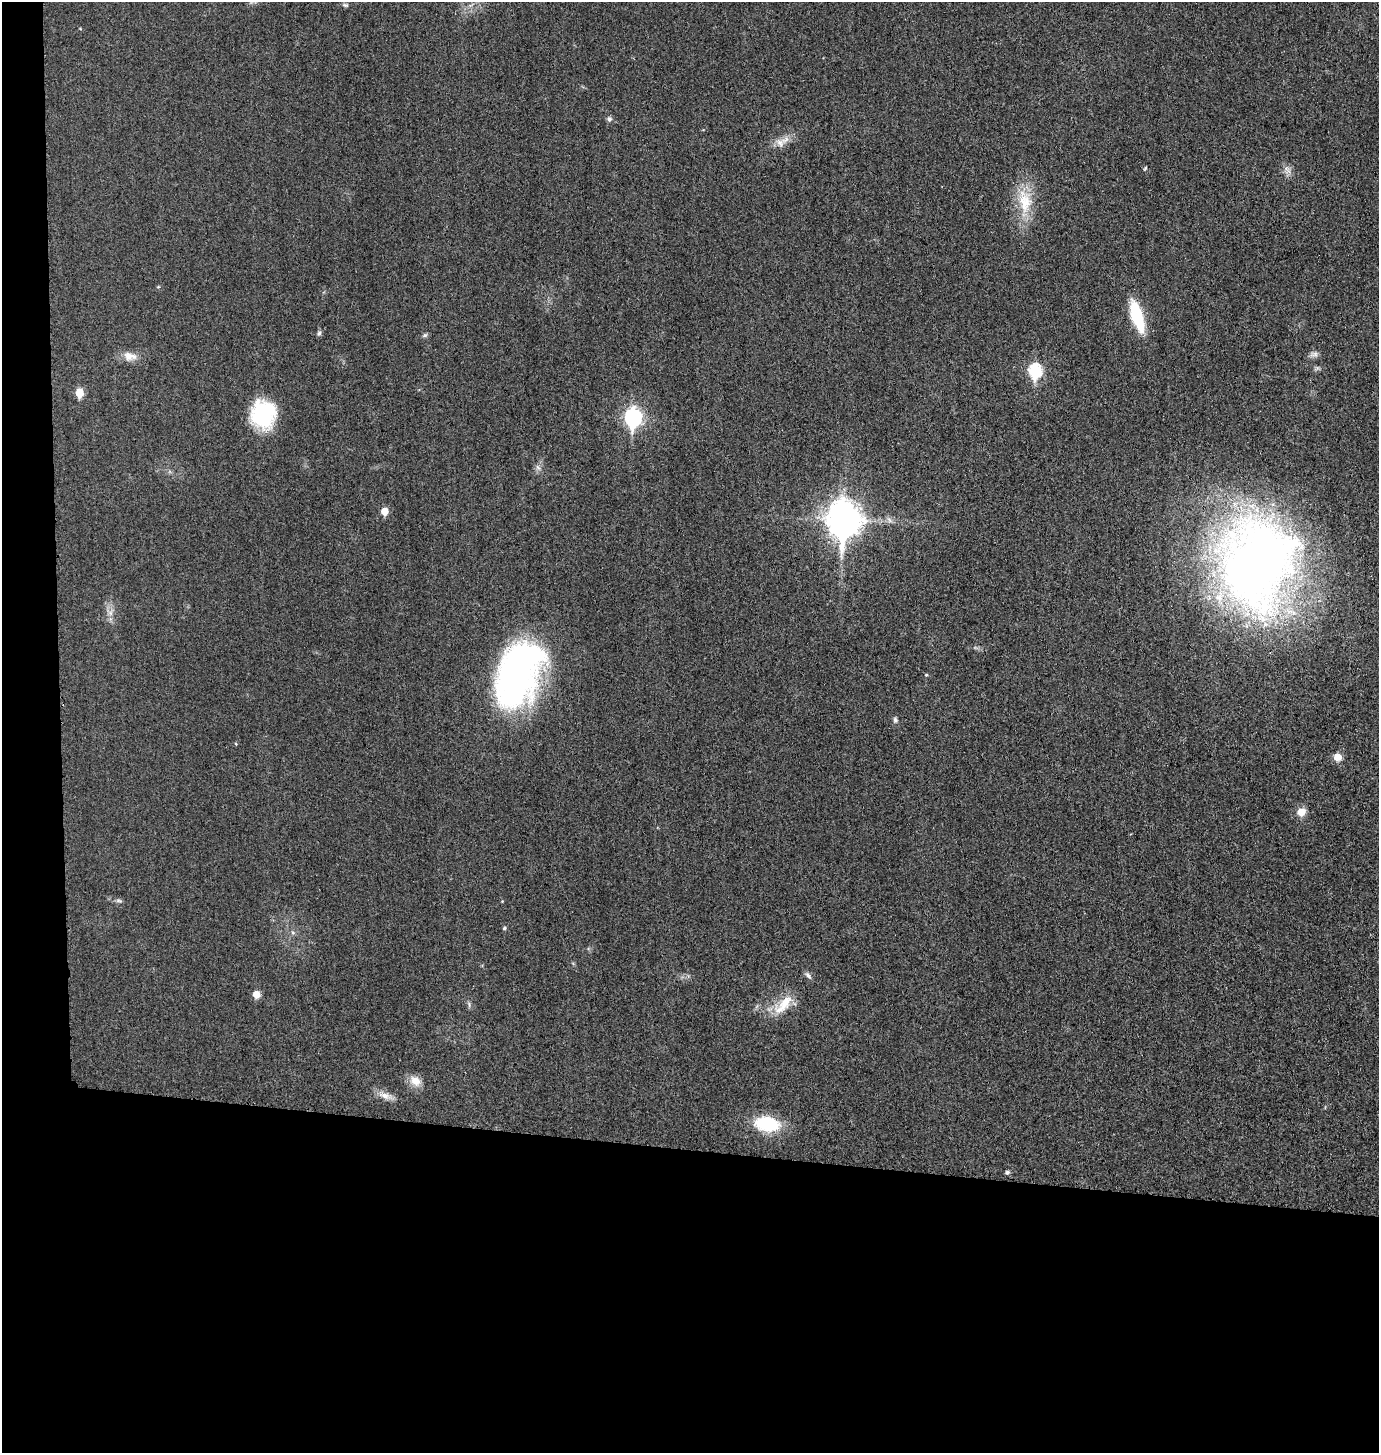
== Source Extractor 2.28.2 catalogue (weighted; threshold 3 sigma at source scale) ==
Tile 7 of 3 x 3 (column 1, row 3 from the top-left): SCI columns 157-1533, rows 20-1470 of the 4402 x 4385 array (HDU 1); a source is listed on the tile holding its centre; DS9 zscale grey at full resolution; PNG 1381 x 1455 px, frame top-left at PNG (2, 2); no overlay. Shown black and unused: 24% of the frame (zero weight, under 3 of 4 exposures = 2% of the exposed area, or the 3 px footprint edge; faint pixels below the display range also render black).
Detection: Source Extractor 2.28.2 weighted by HDU 2 'WHT'; one run over the whole footprint, this tile lists its part. Background 0.0332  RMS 0.006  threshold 0.0269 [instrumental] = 3 sigma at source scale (4.5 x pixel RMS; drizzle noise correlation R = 1.50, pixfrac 1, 0.05/0.05 arcsec/px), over >= 5 px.
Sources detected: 40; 1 inside a brighter listed object's ellipse — not listed separately; the other 39 listed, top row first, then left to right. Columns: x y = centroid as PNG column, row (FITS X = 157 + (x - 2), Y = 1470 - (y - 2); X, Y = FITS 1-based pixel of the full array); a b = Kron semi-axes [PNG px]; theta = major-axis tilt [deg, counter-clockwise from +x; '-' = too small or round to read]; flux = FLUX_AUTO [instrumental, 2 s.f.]
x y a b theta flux
345 5 8 5 -8 1.1
80 28 5 3 - 0.45
609 119 7 6 - 1.6
785 140 16 8 36 5.3
1145 168 6 3 62 0.65
1286 168 9 6 -31 2.7
1025 201 38 19 -83 22
1137 316 37 12 -73 27
319 333 7 5 72 1.3
425 335 7 6 - 1.2
1314 354 11 7 1 2.5
130 356 20 11 -9 6.5
1035 371 8 6 90 65
79 393 6 5 - 15
263 414 28 25 90 45
633 418 9 7 88 180
538 467 9 5 -53 1.9
384 511 6 5 - 9.3
844 520 13 10 -90 1100
1257 563 104 82 83 480
110 612 11 7 63 3.3
518 674 73 43 68 200
926 675 4 4 - 0.67
895 720 9 6 -84 1.5
236 744 5 3 - 0.47
1337 757 9 8 - 5.5
1301 812 8 7 - 8.2
119 901 10 4 -11 1.4
502 901 4 4 - 0.44
504 928 5 4 - 1
293 933 6 4 -19 1
808 975 11 6 -48 2
256 994 6 6 - 8.4
469 1004 9 4 -73 1.2
783 1005 35 14 47 15
415 1081 17 12 -28 6.4
386 1096 23 8 -18 5.1
767 1124 21 12 -7 40
1007 1172 5 4 - 1.4